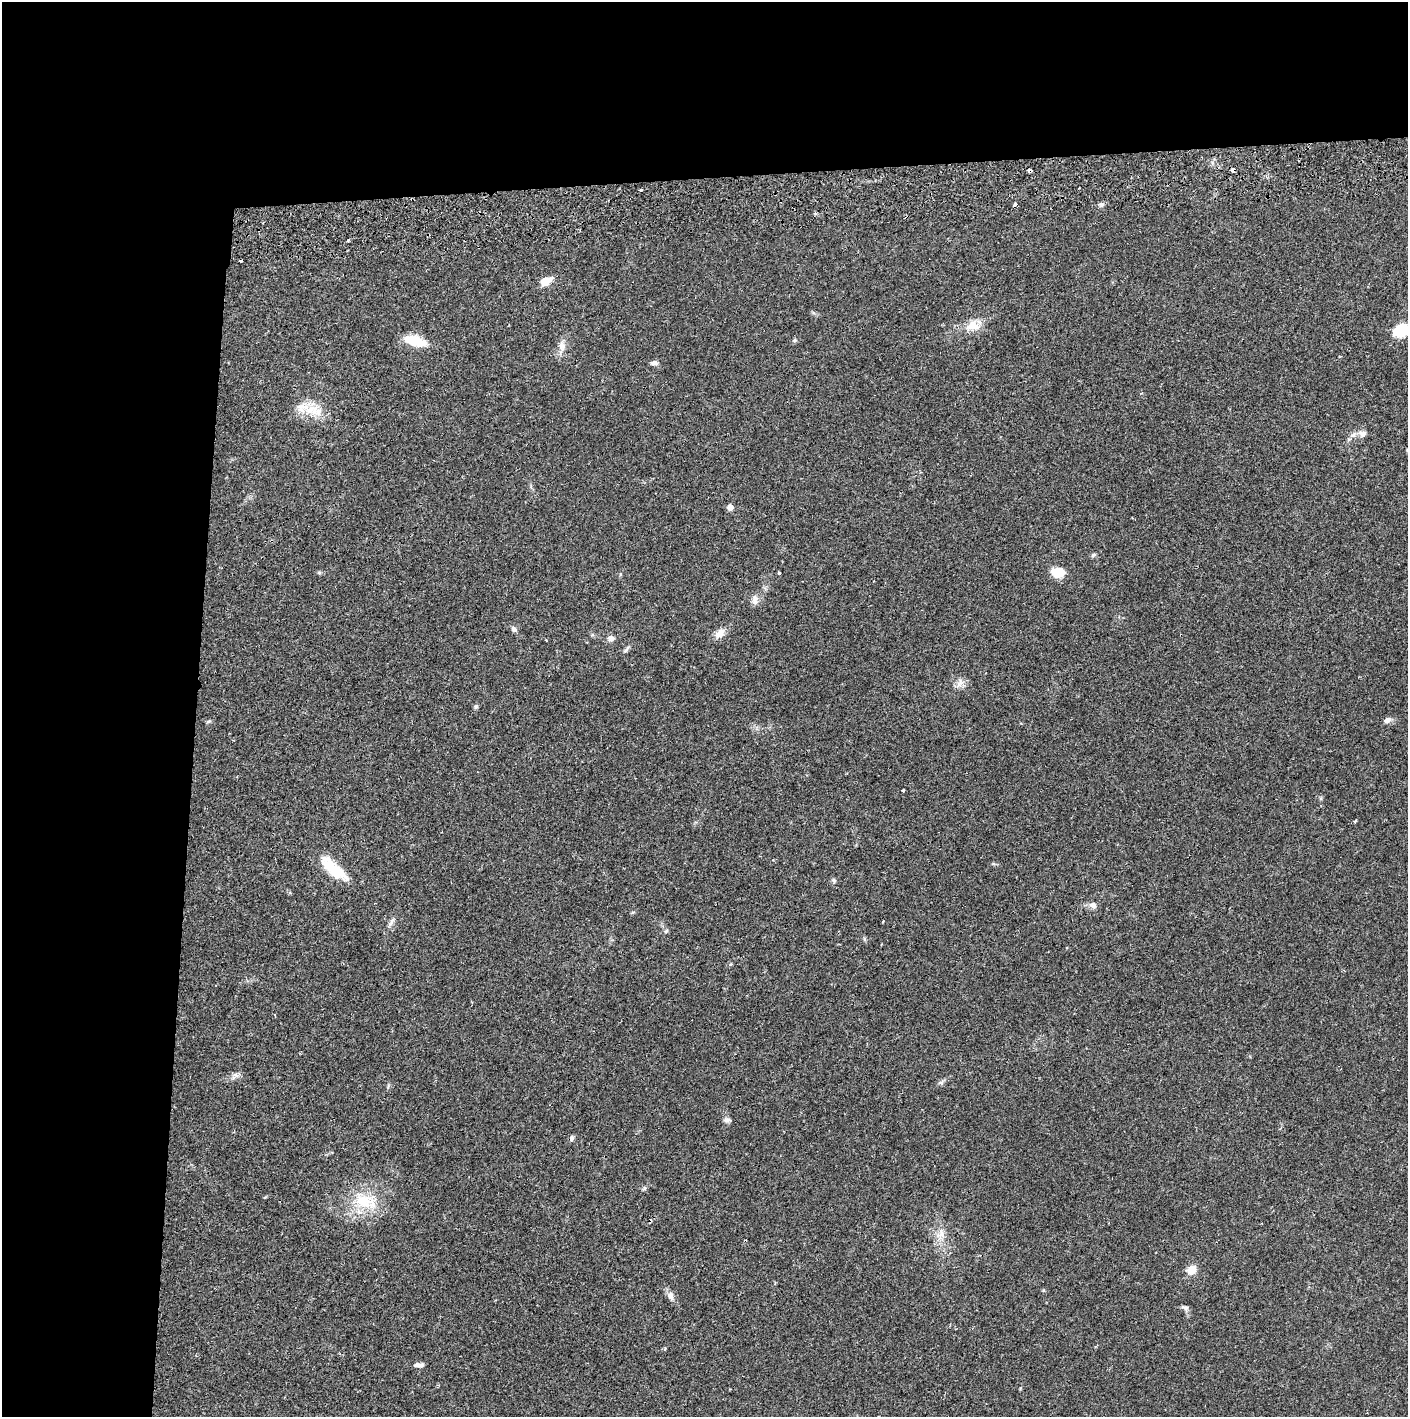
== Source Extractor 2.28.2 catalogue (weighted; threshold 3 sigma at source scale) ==
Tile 1 of 3 x 3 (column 1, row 1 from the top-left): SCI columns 4-1409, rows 2886-4300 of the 4229 x 4358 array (HDU 1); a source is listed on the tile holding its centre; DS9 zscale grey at full resolution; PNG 1410 x 1419 px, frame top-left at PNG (2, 2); no overlay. Shown black and unused: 24% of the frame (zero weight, under 2 of 3 exposures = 3% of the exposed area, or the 3 px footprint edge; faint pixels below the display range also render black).
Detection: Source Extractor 2.28.2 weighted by HDU 2 'WHT'; one run over the whole footprint, this tile lists its part. Background 0.0205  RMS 0.0034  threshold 0.0155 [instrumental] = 3 sigma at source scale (4.5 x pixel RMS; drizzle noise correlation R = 1.50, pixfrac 1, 0.05/0.05 arcsec/px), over >= 5 px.
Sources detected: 54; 3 cosmic-ray / hot-pixel residue — not listed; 2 inside a brighter listed object's ellipse — not listed separately; the other 49 listed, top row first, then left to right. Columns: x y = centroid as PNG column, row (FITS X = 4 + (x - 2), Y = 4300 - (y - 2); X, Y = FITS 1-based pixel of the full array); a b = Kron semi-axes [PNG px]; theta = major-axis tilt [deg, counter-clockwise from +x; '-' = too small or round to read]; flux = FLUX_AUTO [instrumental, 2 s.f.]
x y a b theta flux
1030 170 4 3 - 1.4
1233 170 4 3 - 11
641 190 3 3 - 0.76
1015 204 4 3 - 2.9
1101 204 8 5 0 0.84
815 214 5 4 - 0.49
348 241 3 3 - 0.8
546 281 15 9 26 3.7
973 326 19 13 9 5
1402 330 17 12 15 10
794 340 6 5 - 0.56
415 341 25 10 -17 8.3
562 346 16 9 -86 2.6
654 363 9 6 11 1.1
316 411 26 15 -41 7
1363 434 11 8 -4 1.6
730 507 5 5 - 1.9
1093 555 8 5 21 0.61
319 572 6 4 -1 0.49
1058 572 14 10 -1 5.8
779 573 3 3 - 0.48
755 600 14 7 -89 1.8
514 629 8 6 -48 1
720 633 13 9 43 3
611 638 9 8 - 1.5
626 649 12 4 50 0.8
960 683 14 7 62 1.9
476 707 7 5 70 0.59
1387 720 10 7 23 1.4
209 721 6 4 18 0.48
903 790 3 3 - 0.55
1355 821 5 3 - 0.34
335 869 40 14 -44 10
834 880 7 5 -46 0.6
1093 905 9 7 -22 1.6
391 922 18 5 60 1.5
666 931 6 4 45 0.47
864 939 6 4 -71 0.49
235 1076 12 7 47 1.5
941 1083 7 4 -1 0.67
727 1120 9 6 -5 0.99
644 1188 7 5 60 0.59
363 1201 34 21 -18 14
940 1234 18 9 46 3.1
1192 1270 12 10 35 3.5
671 1296 13 7 -81 1.7
1185 1308 11 6 -29 1
665 1349 5 3 - 0.36
419 1365 13 5 3 1.4
Overlapping masked pixels (flux is a lower limit): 2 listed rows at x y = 1030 170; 1233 170
Isophote crosses this tile's border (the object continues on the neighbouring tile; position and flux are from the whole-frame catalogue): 1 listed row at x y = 1402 330